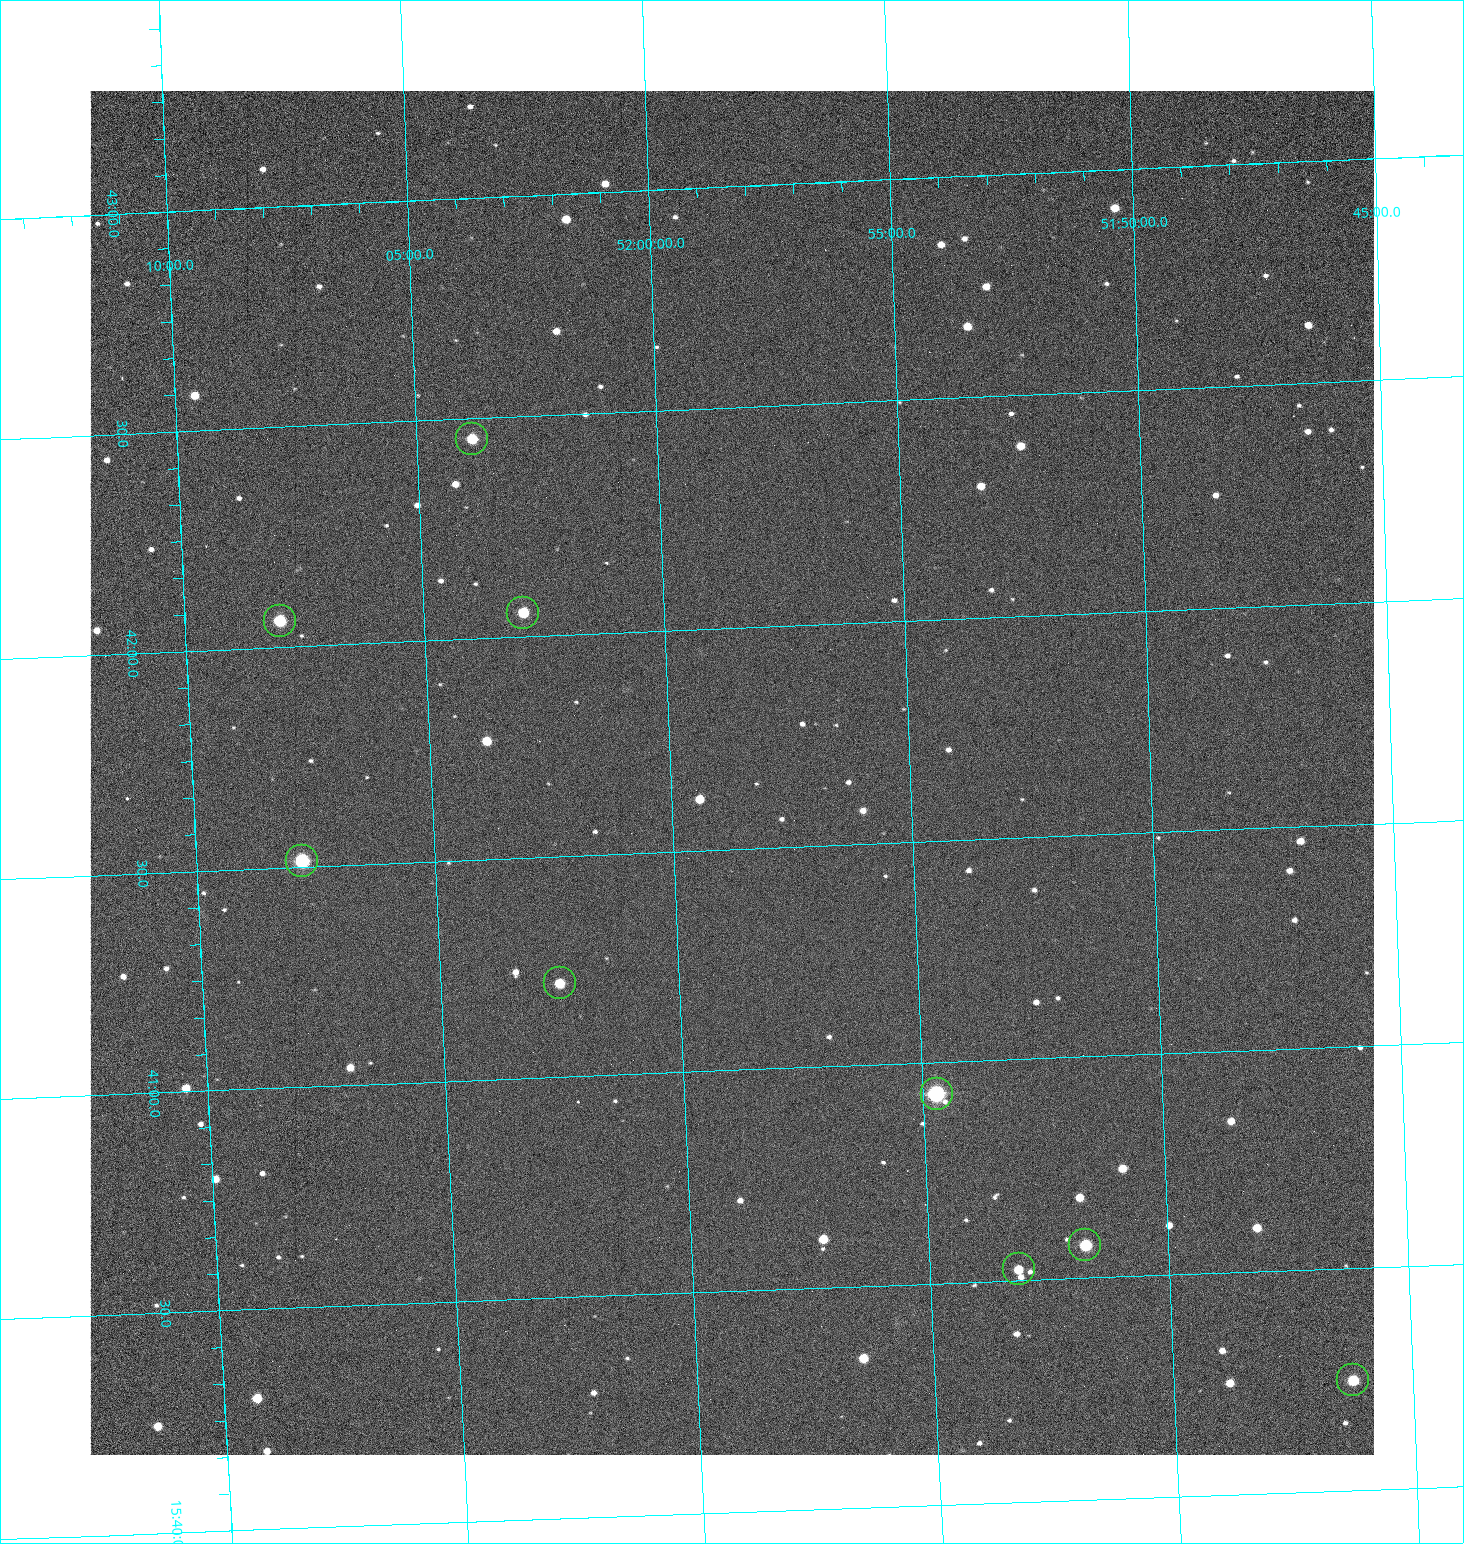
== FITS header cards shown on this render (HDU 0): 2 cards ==
NAXIS1  =                 1284 /fastest changing axis
NAXIS2  =                 1364 /next to fastest changing axis

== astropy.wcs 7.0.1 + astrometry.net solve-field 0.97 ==
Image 1284 x 1364 px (HDU 0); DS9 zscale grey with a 90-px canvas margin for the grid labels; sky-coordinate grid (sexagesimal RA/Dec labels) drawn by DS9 from the SOLVED WCS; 9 Tycho-2 reference stars matched to detected sources circled (green)
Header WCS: RA---TAN/DEC--TAN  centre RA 15:41:40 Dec +51:59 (235.42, +51.98 deg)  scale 1.26 arcsec/px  FOV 26.9' x 28.5'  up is +92 deg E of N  parity flipped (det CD > 0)
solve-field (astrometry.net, Tycho-2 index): VERIFIED the header's WCS against the Tycho-2 star catalogue (9 matches, 0 conflicts) and refined it, rather than solving blind
Solved WCS: RA---TAN-SIP/DEC--TAN-SIP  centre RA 15:41:40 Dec +51:59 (235.42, +51.98 deg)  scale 1.25 arcsec/px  FOV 26.8' x 28.5'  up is +92 deg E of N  parity flipped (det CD > 0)
The solver's refit moves the header's centre by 0.62 arcsec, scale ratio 0.9972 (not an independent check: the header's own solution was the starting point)
Tycho-2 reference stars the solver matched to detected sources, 9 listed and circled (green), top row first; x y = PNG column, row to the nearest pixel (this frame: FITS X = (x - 90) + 1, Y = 1364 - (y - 91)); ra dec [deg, ICRS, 3 dp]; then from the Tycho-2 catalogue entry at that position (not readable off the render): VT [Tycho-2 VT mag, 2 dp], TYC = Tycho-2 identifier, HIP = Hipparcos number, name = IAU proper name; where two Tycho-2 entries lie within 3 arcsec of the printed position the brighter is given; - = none
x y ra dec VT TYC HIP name
472 439 235.614 +52.064 11.61 3489-1132-1 - -
523 613 235.514 +52.049 11.19 3489-1407-1 - -
280 621 235.515 +52.133 11.12 3489-1380-1 - -
302 861 235.378 +52.130 9.31 3489-1322-1 76850 -
560 983 235.303 +52.042 11.52 3489-958-1 - -
937 1094 235.232 +51.912 9.59 3489-824-1 - -
1085 1245 235.143 +51.862 10.97 3489-1016-1 - -
1019 1269 235.131 +51.886 12.29 3489-908-1 - -
1353 1380 235.062 +51.771 11.53 3489-1453-1 - -